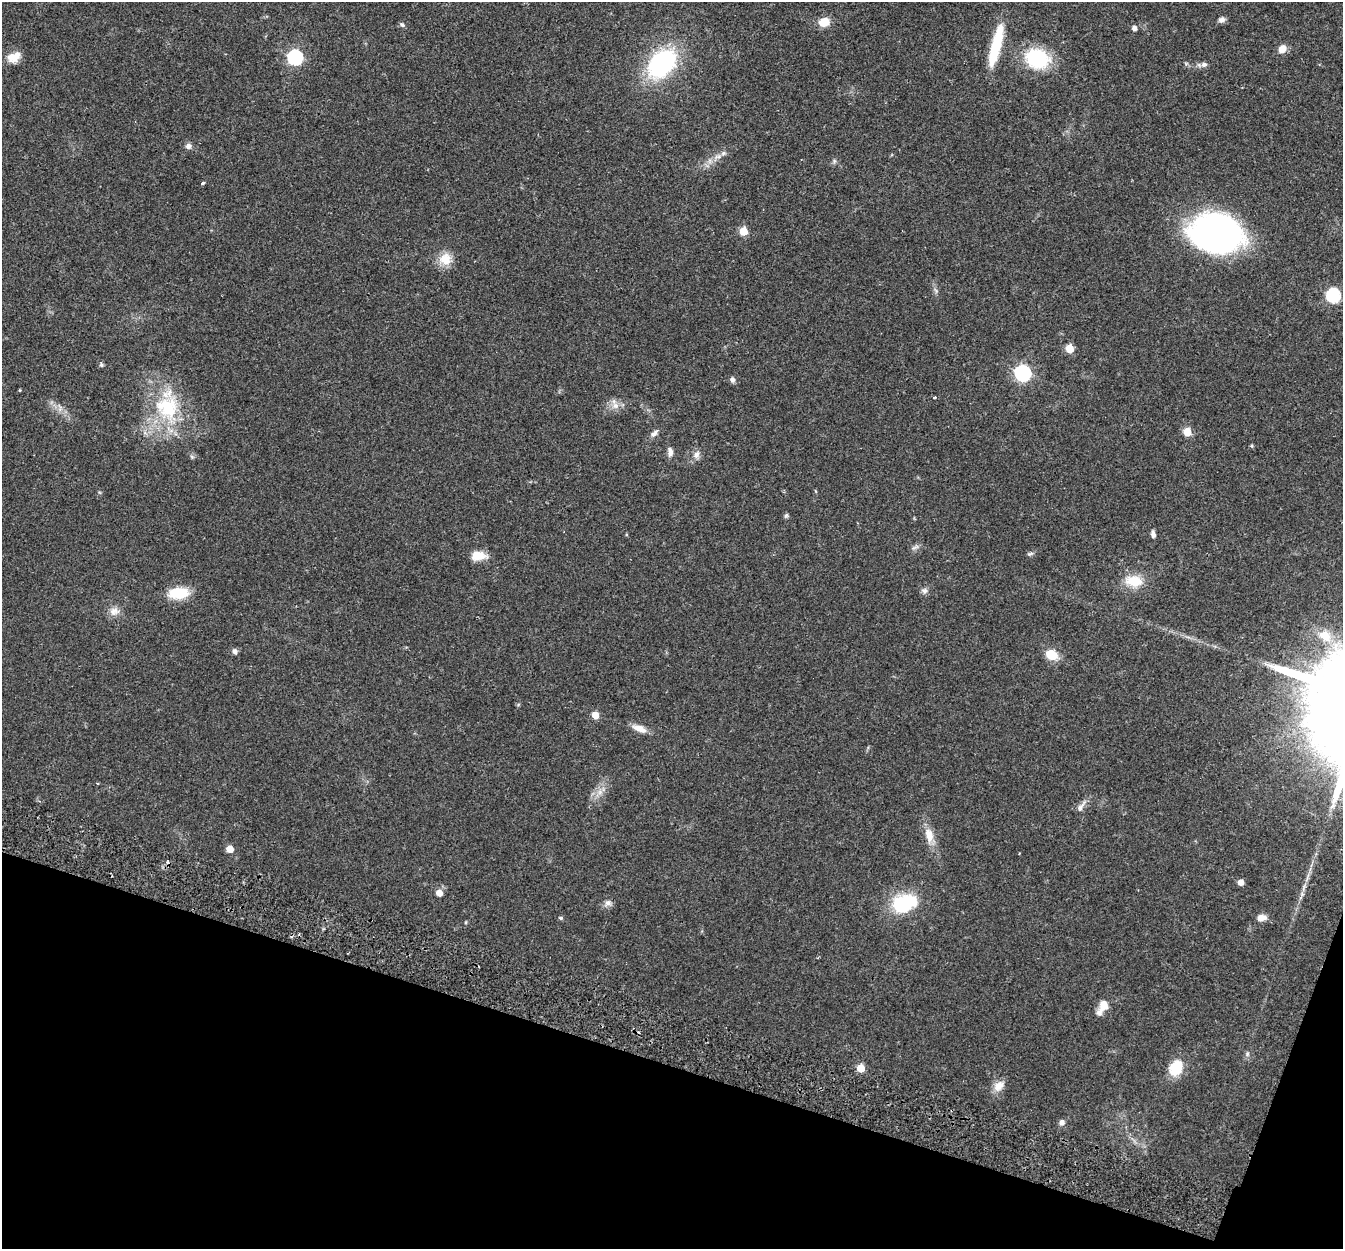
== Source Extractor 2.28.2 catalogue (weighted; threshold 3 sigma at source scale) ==
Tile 15 of 4 x 4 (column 3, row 4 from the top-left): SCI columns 2707-4047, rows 190-1436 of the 5415 x 5496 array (HDU 1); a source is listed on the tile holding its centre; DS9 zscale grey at full resolution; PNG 1345 x 1251 px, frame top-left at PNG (2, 2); no overlay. Shown black and unused: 16% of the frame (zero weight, under 2 of 3 exposures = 3% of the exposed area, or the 3 px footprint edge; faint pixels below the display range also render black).
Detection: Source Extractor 2.28.2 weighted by HDU 2 'WHT'; one run over the whole footprint, this tile lists its part. Background 0.0604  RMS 0.0078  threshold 0.0353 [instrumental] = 3 sigma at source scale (4.5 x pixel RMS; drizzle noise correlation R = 1.50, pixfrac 1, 0.05/0.05 arcsec/px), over >= 5 px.
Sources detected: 65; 2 cosmic-ray / hot-pixel residue — not listed; the other 63 listed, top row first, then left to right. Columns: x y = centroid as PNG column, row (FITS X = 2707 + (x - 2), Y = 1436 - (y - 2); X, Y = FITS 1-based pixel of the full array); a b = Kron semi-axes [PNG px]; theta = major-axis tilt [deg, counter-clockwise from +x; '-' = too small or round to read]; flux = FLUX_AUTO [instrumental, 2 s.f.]
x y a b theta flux
1222 19 9 7 28 2.6
824 22 9 8 - 13
402 25 8 5 -48 1.5
1134 28 5 4 - 3.5
996 45 44 9 76 40
1282 49 9 8 - 6.6
14 57 17 11 28 9.4
295 57 7 6 - 150
1037 59 28 22 -15 45
662 63 22 16 46 130
1204 64 8 7 - 2.6
188 146 7 7 - 3
723 153 8 6 22 2.3
203 183 4 3 - 1.6
743 231 5 5 - 20
1216 233 50 37 -6 230
445 259 16 16 - 12
1333 295 7 6 - 100
1069 348 5 5 - 18
101 365 6 5 - 1.4
1023 373 7 7 - 190
732 380 6 5 - 2.8
20 390 5 3 - 0.64
934 398 4 3 - 0.75
615 406 10 9 - 5.6
167 407 40 33 -72 62
1187 432 5 5 - 19
654 434 11 6 45 3.1
1252 446 5 4 - 1
670 452 12 7 -85 3.7
697 454 11 7 70 4
192 457 6 4 -45 1.2
786 515 7 4 62 1.3
1153 534 9 5 -83 2.5
915 547 12 4 25 2.1
1030 554 8 5 17 1.6
478 556 17 10 4 11
1134 581 22 14 -9 18
925 590 8 7 - 2.7
178 593 23 12 3 23
114 611 15 10 13 5.8
1325 636 21 15 -30 16
235 651 7 6 - 2.5
1051 655 13 11 -23 14
595 715 5 5 - 10
639 728 17 8 -20 7.6
97 783 4 2 - 0.59
600 792 7 6 - 3.3
1080 807 16 6 53 4.3
929 835 19 10 -75 10
230 849 5 5 - 11
1241 882 5 4 - 6.3
439 893 5 5 - 7.6
608 903 10 8 18 3.3
905 904 32 21 20 41
561 918 5 4 - 1.3
1261 918 10 7 1 5.6
1103 1007 20 9 61 9.2
1247 1054 7 5 79 1.5
861 1068 5 5 - 18
1176 1068 14 11 67 26
999 1086 17 11 42 7.4
1062 1122 8 7 - 2.7